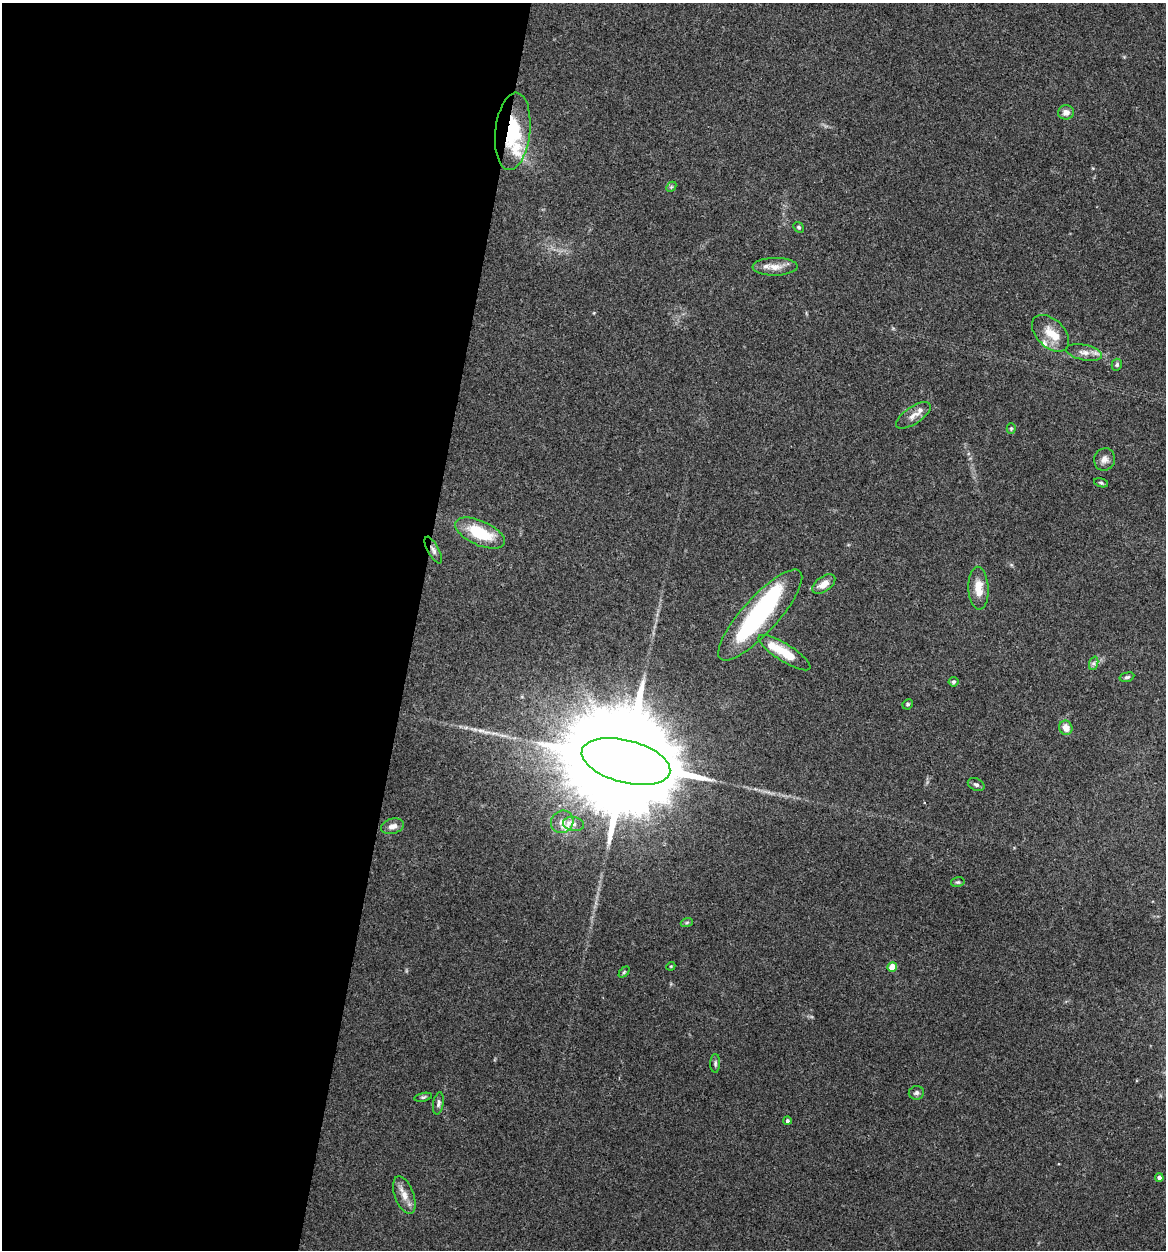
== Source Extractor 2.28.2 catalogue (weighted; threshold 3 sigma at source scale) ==
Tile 5 of 4 x 4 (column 1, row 2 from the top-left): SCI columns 125-1288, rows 2503-3750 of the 5024 x 5001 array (HDU 1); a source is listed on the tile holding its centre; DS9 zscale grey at full resolution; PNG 1168 x 1252 px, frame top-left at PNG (2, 3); each listed source drawn as its Kron ellipse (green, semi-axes under 4 px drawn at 4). Shown black and unused: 35% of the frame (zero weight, under 3 of 4 exposures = <1% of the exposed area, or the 3 px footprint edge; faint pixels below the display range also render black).
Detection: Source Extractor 2.28.2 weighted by HDU 2 'WHT'; one run over the whole footprint, this tile lists its part. Background 0.0777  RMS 0.0062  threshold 0.0278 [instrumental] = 3 sigma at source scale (4.5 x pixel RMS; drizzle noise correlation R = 1.50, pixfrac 1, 0.05/0.05 arcsec/px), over >= 5 px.
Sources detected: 47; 2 inside a brighter object's white glare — neither listed nor drawn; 5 inside a brighter listed object's ellipse — not listed separately; the other 40 listed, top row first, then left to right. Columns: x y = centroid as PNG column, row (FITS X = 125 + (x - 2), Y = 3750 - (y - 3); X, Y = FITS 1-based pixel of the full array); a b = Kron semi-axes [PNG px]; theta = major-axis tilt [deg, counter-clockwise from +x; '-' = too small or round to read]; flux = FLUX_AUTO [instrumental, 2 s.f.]
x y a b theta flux
1066 112 8 7 - 3.7
513 131 39 17 84 36
671 187 6 4 45 0.98
799 227 6 4 -41 0.91
775 267 22 9 1 6.7
1051 333 22 14 -45 11
1084 352 18 7 -11 4.9
1117 365 6 5 - 1.3
913 415 20 8 34 4.7
1011 429 5 4 - 0.81
1104 459 11 10 - 3.5
1101 483 7 4 -14 0.96
480 533 27 12 -24 28
433 550 15 5 -62 2.3
824 584 13 7 35 6.5
978 588 21 10 -87 9.4
760 615 59 18 48 96
784 653 30 8 -32 18
1094 663 7 4 71 1.3
1127 677 7 4 15 1.3
953 682 5 4 - 1.3
908 704 5 5 - 1
1066 728 7 6 - 5.7
626 761 45 21 -15 30000
976 784 9 6 -25 1.7
562 822 12 10 43 5.1
574 824 10 7 -12 3.4
393 826 12 7 16 4
958 882 7 5 13 1.1
687 922 6 4 20 0.92
671 966 4 3 - 0.57
892 967 5 4 - 10
624 972 6 4 45 0.84
715 1063 9 5 89 1.4
916 1093 8 6 7 1.7
423 1097 9 4 11 1.1
438 1103 11 5 80 1.8
787 1121 4 4 - 1.3
1159 1178 4 4 - 2.6
404 1195 20 9 -70 6.3
Overlapping masked pixels (flux is a lower limit): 2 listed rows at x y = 513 131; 433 550